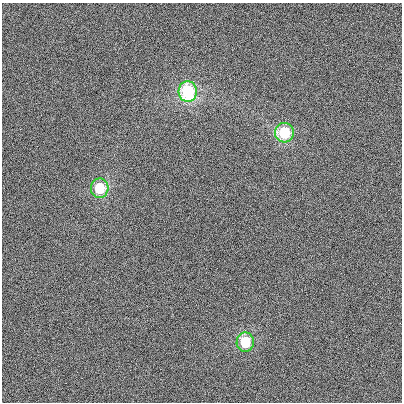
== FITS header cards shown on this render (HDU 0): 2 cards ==
NAXIS1  =                  400
NAXIS2  =                  400

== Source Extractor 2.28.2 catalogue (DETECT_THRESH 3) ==
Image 400 x 400 px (HDU 0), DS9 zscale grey, 1 PNG px = 1 image px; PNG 404 x 404 px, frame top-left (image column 1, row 400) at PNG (2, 3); each listed source drawn as its Kron ellipse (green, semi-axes under 4 px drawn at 4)
Background 21.6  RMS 710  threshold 2140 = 3 sigma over >= 5 px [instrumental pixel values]
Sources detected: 4; all 4 listed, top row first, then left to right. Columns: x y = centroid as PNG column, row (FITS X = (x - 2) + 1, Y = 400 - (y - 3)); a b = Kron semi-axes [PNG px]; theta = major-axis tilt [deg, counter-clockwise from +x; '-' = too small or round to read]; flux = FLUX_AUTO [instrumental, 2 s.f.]
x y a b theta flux
188 92 10 9 - 4.3e+06
284 133 9 9 - 2.5e+06
100 188 9 9 - 1.9e+06
245 342 10 8 89 1.9e+06